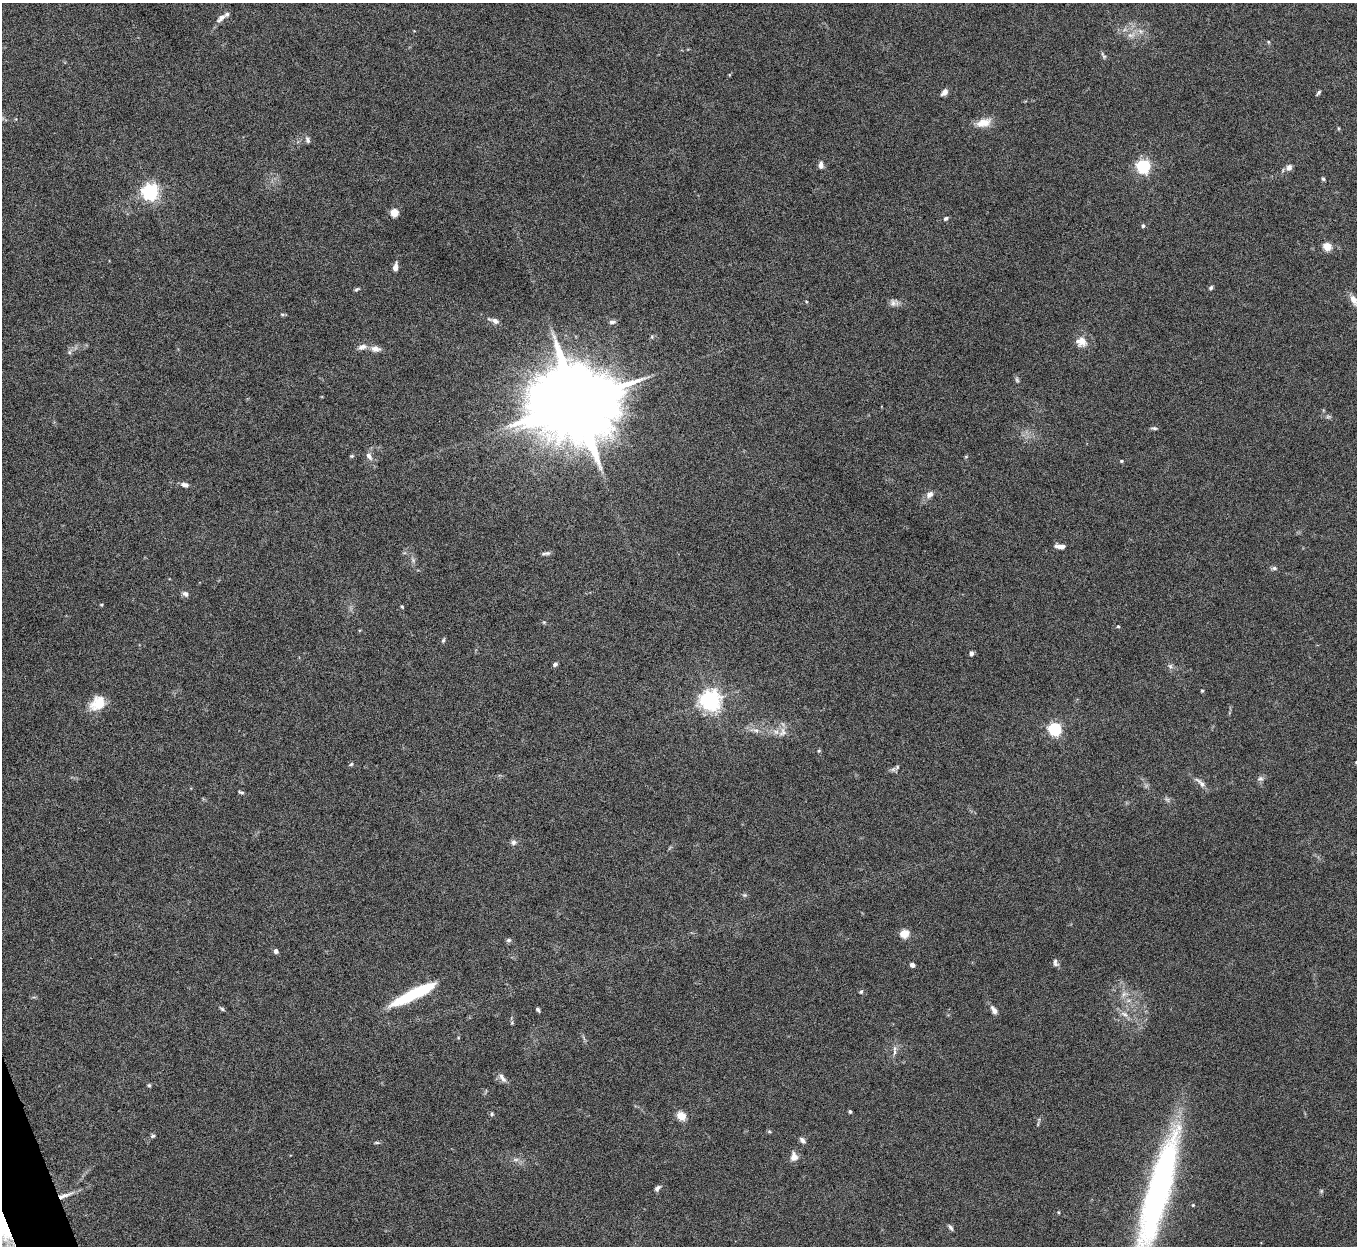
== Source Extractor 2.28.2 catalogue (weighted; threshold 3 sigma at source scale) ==
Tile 7 of 4 x 4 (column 3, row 2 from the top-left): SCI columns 2710-4064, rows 2640-3883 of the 5422 x 5403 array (HDU 1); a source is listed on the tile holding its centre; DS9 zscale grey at full resolution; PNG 1359 x 1248 px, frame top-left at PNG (2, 3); no overlay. Shown black and unused: <1% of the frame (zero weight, under 5 of 10 exposures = <1% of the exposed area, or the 3 px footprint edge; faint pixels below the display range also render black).
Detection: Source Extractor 2.28.2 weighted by HDU 2 'WHT'; one run over the whole footprint, this tile lists its part. Background 0.145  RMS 0.0057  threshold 0.0235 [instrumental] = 3 sigma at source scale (4.09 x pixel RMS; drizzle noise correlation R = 1.36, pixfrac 0.8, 0.05/0.05 arcsec/px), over >= 5 px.
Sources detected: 99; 2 too faint to see at this stretch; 1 inside a brighter object's white glare — not listed; the other 96 listed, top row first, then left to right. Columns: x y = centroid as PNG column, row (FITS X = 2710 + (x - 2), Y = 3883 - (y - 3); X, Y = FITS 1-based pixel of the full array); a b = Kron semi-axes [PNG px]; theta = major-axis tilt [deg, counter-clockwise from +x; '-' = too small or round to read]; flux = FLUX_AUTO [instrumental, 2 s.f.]
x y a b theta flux
221 18 17 6 39 3.1
1131 35 13 7 3 3.3
1268 42 5 3 - 0.51
1103 56 12 4 -59 1.1
944 92 9 6 46 2.3
1318 93 7 3 52 0.86
984 123 20 10 17 6.6
308 140 9 6 -72 1.4
821 165 8 6 88 2.3
1143 166 6 5 - 110
1289 168 8 7 - 2.3
1323 179 5 4 - 0.87
150 192 6 6 - 190
394 213 5 5 - 18
946 218 6 5 - 1
1143 226 4 4 - 1
1327 246 5 5 - 20
395 267 8 5 82 3.4
1211 288 5 4 - 1.1
356 289 6 4 38 0.83
1353 300 13 7 -65 3.9
894 303 12 8 -2 2.5
282 314 6 4 -2 0.72
495 321 10 6 -25 2.4
612 322 9 5 0 1.5
652 337 5 4 - 0.66
1081 342 15 13 -24 5.4
362 347 13 7 20 2.8
375 349 13 8 -4 3.2
69 352 7 4 -90 1
1017 380 8 5 -70 0.98
577 402 23 19 8 8500
1328 417 7 4 1 0.9
1154 428 8 4 -6 0.99
352 456 5 4 - 0.68
369 456 11 7 -59 2.5
966 457 5 4 - 0.52
1121 461 4 3 - 0.67
185 485 9 6 -13 2.2
930 494 11 8 43 2.9
1060 546 11 5 -2 2.9
547 553 8 5 1 1.3
413 560 5 5 - 1.1
1274 568 7 5 -9 1.2
185 594 8 6 -44 1.7
101 605 4 4 - 0.53
402 607 4 3 - 0.5
1118 626 4 3 - 0.57
443 640 6 5 - 0.82
971 653 6 4 77 1.2
555 664 6 4 29 1.2
1170 666 7 5 -47 1.3
1202 691 4 3 - 0.52
710 700 7 7 - 330
98 703 18 14 42 11
1055 729 6 5 - 91
756 730 9 4 -8 1.6
783 732 14 10 60 4.1
1356 762 5 4 - 0.5
351 764 5 4 - 0.77
897 767 7 5 49 1.1
1260 779 8 7 - 1.5
1201 783 20 6 -43 2.9
241 792 8 3 -17 0.85
513 842 8 7 - 1.5
744 895 6 5 - 0.88
904 934 5 5 - 22
508 940 7 5 1 1.1
276 951 5 4 - 2.2
1055 963 10 6 -76 1.6
912 965 4 4 - 2.1
861 992 6 5 - 0.78
414 994 43 8 26 44
1124 994 7 6 - 1.8
222 1009 7 4 -31 0.83
538 1009 5 3 - 0.96
994 1010 11 6 -57 2.6
1124 1014 11 6 -19 2.4
895 1052 11 4 85 1.7
502 1078 15 6 -56 2.5
149 1085 5 4 - 0.74
850 1112 3 3 - 1
492 1114 5 5 - 0.82
681 1116 5 5 - 15
769 1131 5 4 - 0.62
153 1136 6 5 - 0.88
802 1140 10 5 -47 1.6
377 1143 7 3 8 0.71
794 1157 11 8 -86 3.5
516 1160 9 4 8 1.4
657 1188 8 5 45 1.6
1158 1191 128 21 75 190
1321 1191 5 4 - 0.65
65 1195 22 5 20 4.1
1193 1205 4 4 - 0.56
950 1227 8 4 -54 1.2
Overlapping masked pixels (flux is a lower limit): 1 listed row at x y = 65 1195
Isophote crosses this tile's border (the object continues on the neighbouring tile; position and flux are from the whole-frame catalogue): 2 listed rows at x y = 1356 762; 1158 1191